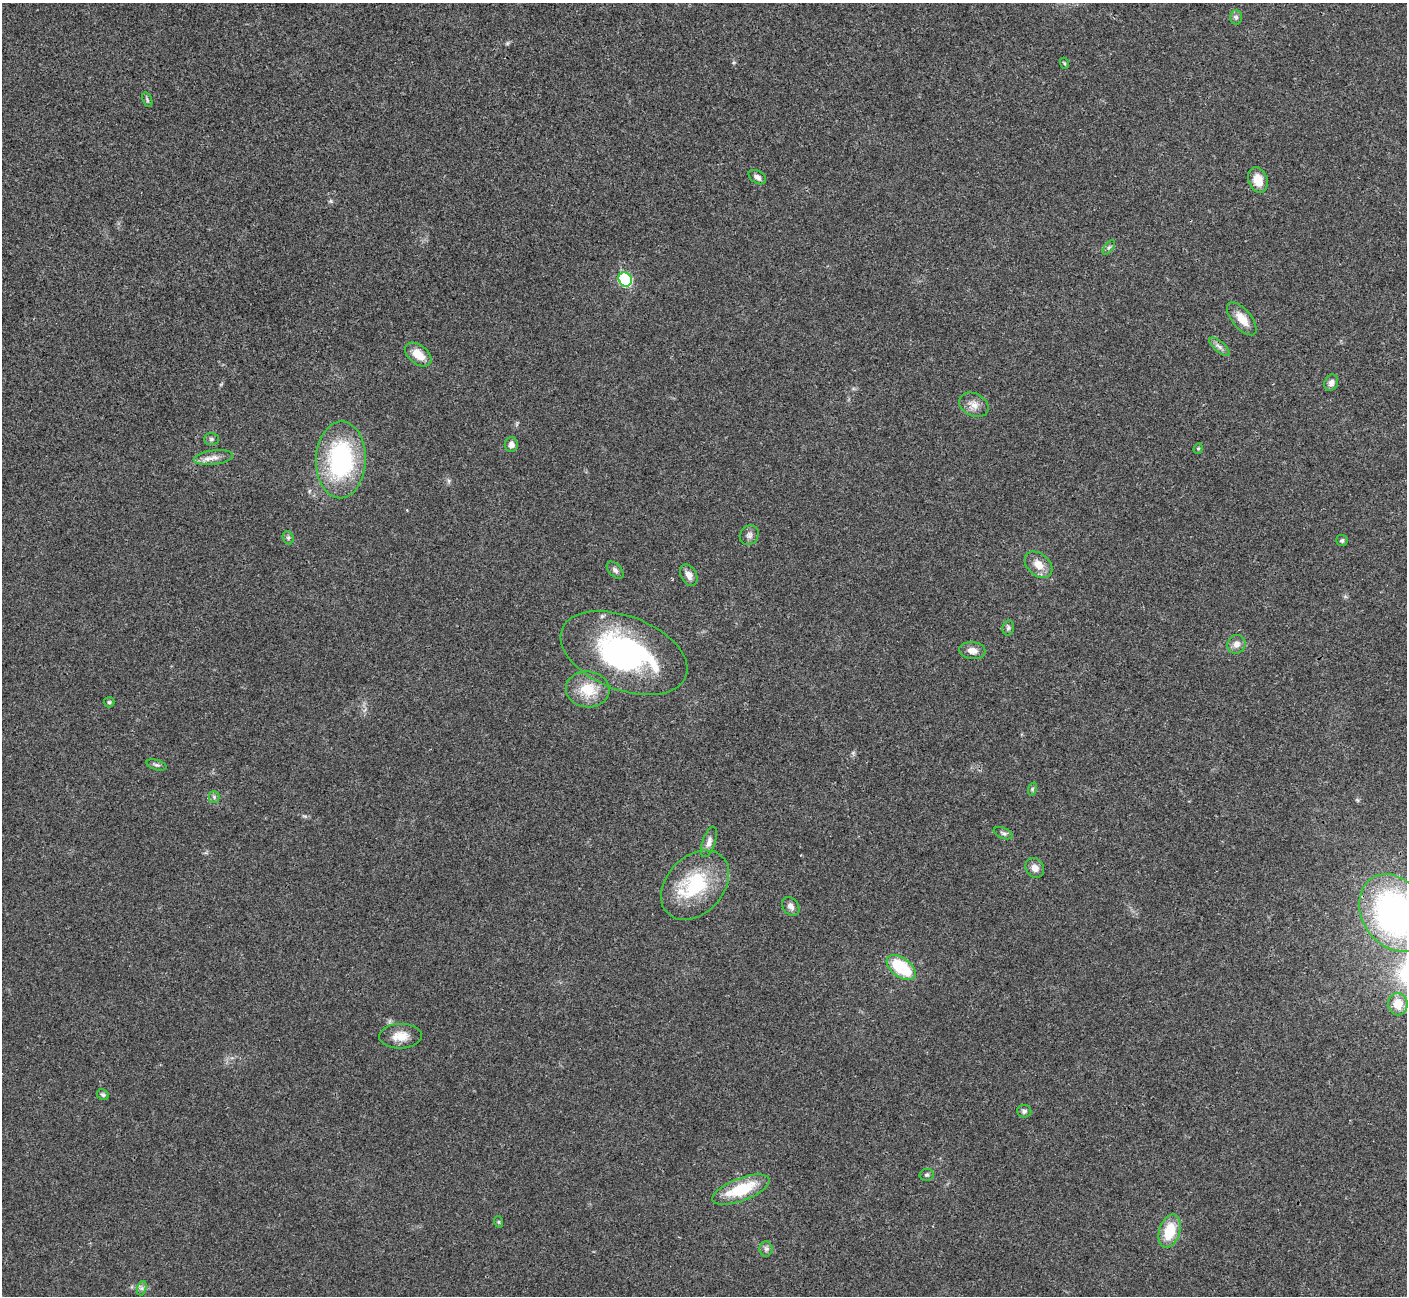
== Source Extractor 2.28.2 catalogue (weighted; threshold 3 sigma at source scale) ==
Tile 10 of 4 x 4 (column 2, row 3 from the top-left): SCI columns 1409-2813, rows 1449-2742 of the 5629 x 5617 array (HDU 1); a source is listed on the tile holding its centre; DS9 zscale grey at full resolution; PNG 1409 x 1298 px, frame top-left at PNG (2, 3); each listed source drawn as its Kron ellipse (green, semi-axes under 4 px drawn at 4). Shown black and unused: <1% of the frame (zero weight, under 3 of 4 exposures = <1% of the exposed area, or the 3 px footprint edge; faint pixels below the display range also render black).
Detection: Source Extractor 2.28.2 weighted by HDU 2 'WHT'; one run over the whole footprint, this tile lists its part. Background 0.022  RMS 0.0041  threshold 0.0183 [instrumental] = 3 sigma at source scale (4.5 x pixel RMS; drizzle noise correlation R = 1.50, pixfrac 1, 0.05/0.05 arcsec/px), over >= 5 px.
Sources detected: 50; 1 inside a brighter object's white glare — neither listed nor drawn; the other 49 listed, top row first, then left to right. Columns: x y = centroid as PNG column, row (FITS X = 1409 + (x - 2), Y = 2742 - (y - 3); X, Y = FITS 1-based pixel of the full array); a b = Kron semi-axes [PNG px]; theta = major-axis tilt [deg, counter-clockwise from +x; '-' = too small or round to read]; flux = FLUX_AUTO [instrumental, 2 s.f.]
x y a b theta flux
1236 17 7 6 - 1
1064 63 6 3 -71 0.42
147 100 8 4 -71 0.71
757 177 9 6 -32 1.6
1258 180 13 9 -71 6.3
1109 247 8 4 54 0.84
625 279 7 6 - 32
1242 319 20 9 -50 5.6
1219 347 12 5 -40 1.6
418 354 15 9 -38 6.4
1331 383 8 6 66 1.8
974 405 15 11 -26 3.6
211 439 7 6 - 0.94
511 445 7 6 - 2.1
1198 448 5 4 - 0.56
214 458 19 7 7 3.3
341 460 38 25 88 53
749 535 10 9 - 1.8
288 538 7 5 -69 0.87
1342 541 5 5 - 0.79
1038 565 16 11 -41 4.8
615 570 10 6 -46 1.4
689 575 11 7 -63 2.6
1008 628 7 5 78 0.94
1236 644 9 8 - 2.6
972 651 13 8 -6 3.2
624 653 66 37 -21 86
588 689 22 18 -5 11
109 702 5 5 - 0.63
156 765 10 5 -17 0.91
1032 789 6 4 72 0.58
214 797 5 5 - 0.76
1003 833 10 5 -22 1.1
709 842 16 6 71 2.2
1035 868 10 8 -53 3
695 885 39 28 47 28
791 906 10 7 -53 2
1394 913 41 32 -57 130
901 968 17 9 -37 21
1398 1004 11 9 -81 6.8
400 1036 21 12 1 6
103 1095 6 5 - 0.82
1024 1111 7 6 - 1.1
927 1175 7 6 - 0.85
741 1190 30 11 21 18
499 1222 6 4 -71 0.48
1170 1231 17 10 73 13
766 1249 8 6 -90 1.1
142 1288 7 4 72 0.96
Isophote crosses this tile's border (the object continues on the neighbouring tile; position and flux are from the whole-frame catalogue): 1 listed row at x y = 1394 913